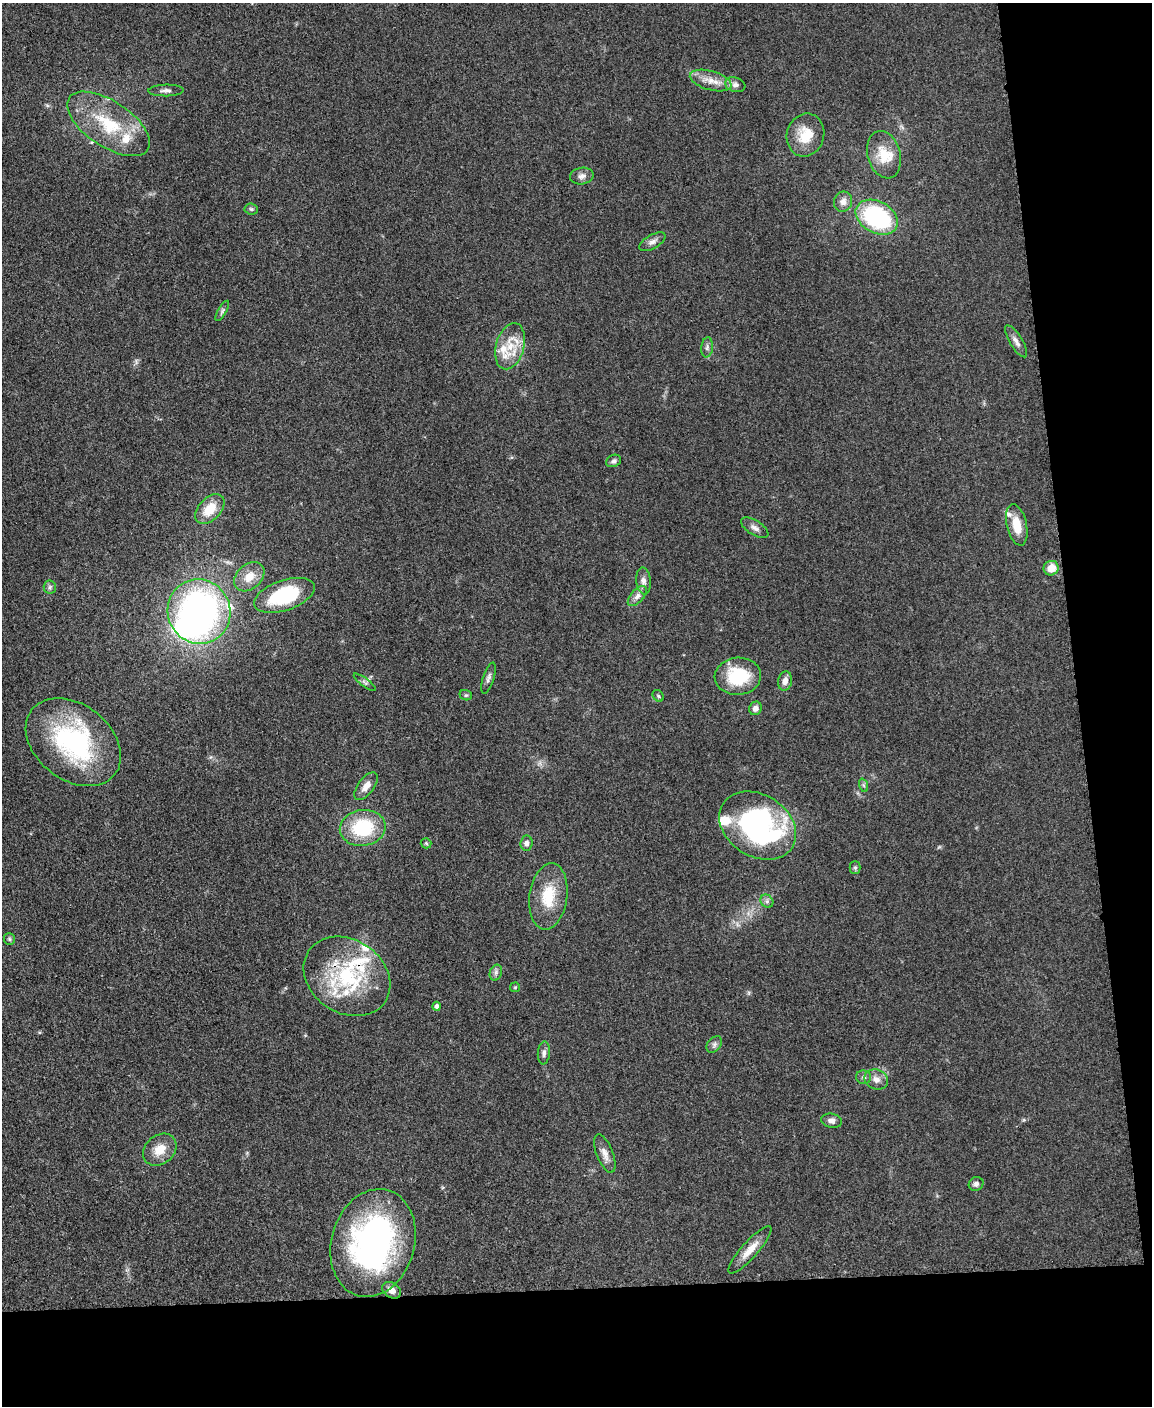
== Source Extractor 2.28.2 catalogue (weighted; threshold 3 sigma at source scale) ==
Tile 12 of 4 x 3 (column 4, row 3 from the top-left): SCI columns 3455-4604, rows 246-1649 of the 4611 x 4593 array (HDU 1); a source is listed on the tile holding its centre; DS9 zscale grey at full resolution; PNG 1154 x 1408 px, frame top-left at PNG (2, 3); each listed source drawn as its Kron ellipse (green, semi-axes under 4 px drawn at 4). Shown black and unused: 15% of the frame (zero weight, under 3 of 5 exposures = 1% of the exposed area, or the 3 px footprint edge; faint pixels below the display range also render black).
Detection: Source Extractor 2.28.2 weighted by HDU 2 'WHT'; one run over the whole footprint, this tile lists its part. Background 0.0653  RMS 0.0062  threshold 0.0278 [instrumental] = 3 sigma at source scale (4.5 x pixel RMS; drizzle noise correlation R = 1.50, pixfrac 1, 0.05/0.05 arcsec/px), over >= 5 px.
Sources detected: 69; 1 inside a brighter object's white glare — neither listed nor drawn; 9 inside a brighter listed object's ellipse — not listed separately; the other 59 listed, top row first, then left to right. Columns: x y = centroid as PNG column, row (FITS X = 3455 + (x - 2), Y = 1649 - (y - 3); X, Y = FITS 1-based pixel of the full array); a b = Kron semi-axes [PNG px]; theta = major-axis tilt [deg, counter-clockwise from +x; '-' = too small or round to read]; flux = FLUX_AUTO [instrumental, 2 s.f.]
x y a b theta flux
711 81 21 9 -16 8
735 85 10 7 -18 2.8
166 90 17 6 1 2.8
108 124 47 22 -33 38
805 135 22 18 73 15
884 155 24 16 -75 15
582 176 12 8 10 3.1
843 202 10 9 - 4.1
251 209 7 5 -3 1.2
877 217 22 16 -29 72
652 242 14 7 29 3.2
222 311 11 4 61 1.4
1016 341 18 6 -59 3.6
510 346 24 14 75 15
707 347 10 6 83 2.1
614 461 8 6 23 1.7
210 509 17 11 46 13
1017 525 21 10 -77 11
755 528 15 7 -32 3.2
1051 568 8 7 - 8.4
249 577 17 12 42 9.3
643 581 13 7 -85 3.4
50 587 6 6 - 1.4
284 595 32 15 19 44
637 596 12 6 48 3.3
199 611 33 31 -63 200
738 676 23 18 4 32
488 678 16 5 72 2.4
785 681 10 6 80 4.3
365 682 13 4 -37 1.7
466 695 6 5 - 1.1
658 696 6 5 - 0.99
755 708 7 6 - 3
73 742 53 37 -38 97
863 785 7 4 -71 1.1
366 786 16 8 53 5.3
758 825 41 31 -33 130
363 828 23 18 9 39
426 843 5 5 - 0.94
526 843 8 6 87 2.6
855 868 6 5 - 1.1
548 896 33 19 82 23
767 901 7 6 - 1.8
9 939 6 5 - 1.1
496 973 8 6 71 1.8
347 976 46 36 -34 62
515 987 5 4 - 0.68
437 1006 4 4 - 2
714 1044 9 6 50 2
544 1053 11 6 85 2.2
864 1077 7 6 - 1.8
876 1079 12 9 -22 4.3
832 1121 10 7 -12 2.7
160 1150 18 14 39 10
605 1153 20 8 -69 4.9
976 1184 7 6 - 2.1
373 1243 55 41 74 170
750 1250 31 8 48 8.7
392 1290 10 7 -34 4.1
Overlapping masked pixels (flux is a lower limit): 1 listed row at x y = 347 976